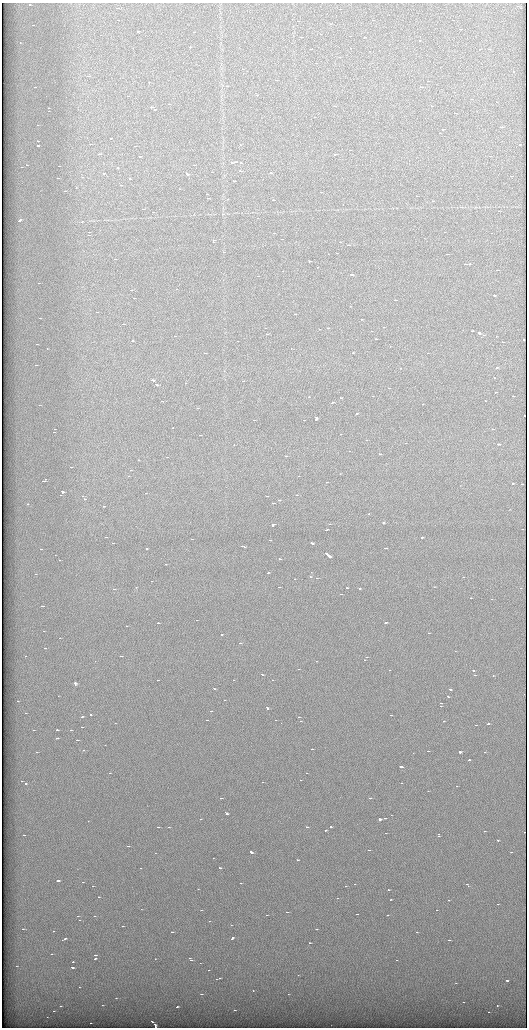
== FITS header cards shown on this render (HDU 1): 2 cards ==
NAXIS1  =                 1049 / length of data axis 1
NAXIS2  =                 2051 / length of data axis 2

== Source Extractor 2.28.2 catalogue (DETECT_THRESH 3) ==
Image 1049 x 2051 px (HDU 1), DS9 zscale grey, zoomed out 1/2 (1 PNG px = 2 x 2 image px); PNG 529 x 1030 px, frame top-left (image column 1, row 2050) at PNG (2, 3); no overlay
Background 1260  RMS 5.6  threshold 16.9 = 3 sigma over >= 5 px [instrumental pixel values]
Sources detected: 461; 47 cannot appear on this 1/2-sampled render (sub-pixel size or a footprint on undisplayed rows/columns) and are not listed; the other 414 listed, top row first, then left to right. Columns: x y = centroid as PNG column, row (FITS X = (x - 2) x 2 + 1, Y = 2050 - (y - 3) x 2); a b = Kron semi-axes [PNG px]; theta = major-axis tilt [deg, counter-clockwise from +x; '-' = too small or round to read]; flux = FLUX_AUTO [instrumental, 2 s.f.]
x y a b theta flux
30 5 2 1 - 5000
517 6 2 1 - 3400
117 8 2 2 - 4900
520 8 2 1 - 3200
339 9 2 1 - 5100
292 19 2 1 - 2800
117 20 2 1 - 3500
373 20 2 1 - 3400
452 20 2 1 - 4000
330 24 2 2 - 10000
33 25 2 1 - 3900
459 29 2 1 - 5100
137 31 2 2 - 5400
193 32 2 2 - 4900
320 34 2 1 - 3000
100 35 2 1 - 3400
349 36 2 1 - 3900
301 37 2 1 - 4500
364 37 2 2 - 4500
419 40 2 2 - 9000
20 42 2 1 - 5100
291 43 2 1 - 670
190 47 2 1 - 4000
350 48 2 1 - 2900
310 49 2 1 - 3400
479 49 2 1 - 6800
488 49 2 1 - 5000
369 51 2 1 - 3800
339 57 2 1 - 3700
316 63 2 1 - 5700
242 69 2 1 - 2900
513 72 2 1 - 3900
88 76 2 1 - 3200
275 80 2 1 - 2700
428 81 2 1 - 4400
149 82 2 1 - 3100
227 86 2 1 - 3300
35 87 2 1 - 2100
421 87 2 2 - 7800
454 92 2 1 - 2700
255 93 2 1 - 3000
256 95 2 1 - 4300
471 99 2 1 - 4100
496 102 2 1 - 2900
168 104 2 1 - 2900
334 106 2 1 - 4400
431 106 2 1 - 5500
151 107 3 1 - 10000
48 108 2 1 - 3700
154 109 2 2 - 5300
48 111 2 1 - 2800
454 113 2 1 - 3000
314 117 2 1 - 2700
37 125 2 1 - 3400
501 127 3 1 - 17000
443 129 2 1 - 9200
439 133 2 1 - 3200
110 138 2 1 - 9100
37 141 2 1 - 5000
90 144 2 1 - 21000
519 144 2 1 - 3600
37 145 2 2 - 19000
240 145 2 1 - 4300
135 146 2 1 - 6000
350 150 2 1 - 4000
99 154 2 1 - 13000
334 154 2 1 - 3700
139 156 2 2 - 6000
490 156 2 2 - 5700
235 162 3 1 - 11000
231 163 2 2 - 3500
240 163 2 1 - 10000
26 165 2 1 - 5300
193 165 2 1 - 4400
21 167 2 1 - 3500
117 168 2 1 - 5300
239 171 2 1 - 7500
211 172 2 1 - 2900
103 173 2 2 - 5200
270 173 2 2 - 9000
186 174 3 2 - 15000
510 176 2 1 - 3700
82 177 2 1 - 3400
57 178 2 1 - 3100
129 179 2 2 - 6100
233 181 2 2 - 11000
121 185 2 1 - 5600
76 188 2 1 - 4600
179 189 2 1 - 2400
65 191 2 1 - 6200
321 192 2 1 - 5500
206 194 2 1 - 4900
416 196 2 1 - 3800
207 198 2 1 - 5400
227 199 2 1 - 3000
272 200 2 1 - 8100
432 201 2 1 - 3600
143 209 2 1 - 3400
498 211 2 1 - 3500
153 212 2 1 - 4800
257 218 2 1 - 2800
19 220 4 1 - 26000
89 232 2 1 - 2000
444 232 2 1 - 3400
274 233 2 1 - 5900
88 235 2 2 - 5500
281 239 2 1 - 3300
213 242 2 1 - 4800
340 242 2 1 - 3000
348 245 2 1 - 16000
223 252 2 1 - 3700
336 253 2 1 - 5000
447 254 2 1 - 10000
115 259 2 1 - 3300
309 261 2 2 - 19000
465 264 2 1 - 7300
469 264 2 1 - 7900
317 267 2 1 - 2700
496 270 2 2 - 5400
283 271 2 1 - 540
351 275 2 1 - 16000
258 276 2 1 - 3400
38 283 2 1 - 5300
176 289 2 2 - 290
131 290 2 1 - 4100
494 296 2 2 - 9000
133 298 2 1 - 6900
395 300 2 1 - 7400
350 306 2 1 - 5500
96 312 2 1 - 5200
295 314 2 2 - 4100
39 318 2 1 - 8900
361 319 2 1 - 4800
123 324 2 1 - 13000
383 327 2 1 - 7700
265 328 2 1 - 4300
327 328 2 1 - 4000
319 329 2 1 - 7000
371 331 2 1 - 4600
472 331 2 1 - 8100
478 333 3 2 - 24000
267 334 2 1 - 2900
483 335 2 1 - 6600
175 336 2 1 - 4100
496 336 2 1 - 2700
376 339 2 1 - 3700
523 340 2 2 - 4700
132 341 2 2 - 19000
237 341 2 1 - 3700
502 342 2 1 - 3500
37 344 2 1 - 3100
390 346 2 1 - 5800
46 348 2 1 - 6800
291 348 2 1 - 3700
204 353 2 1 - 8100
353 353 2 1 - 4100
427 353 2 1 - 3800
36 365 2 1 - 2600
496 367 2 1 - 6500
494 378 2 1 - 5700
152 380 2 2 - 16000
242 381 2 1 - 3000
185 383 2 1 - 5400
156 385 3 1 - 27000
388 388 2 1 - 3500
495 392 2 1 - 11000
372 396 2 1 - 4700
512 396 2 1 - 5500
309 397 2 1 - 3200
340 398 2 1 - 4300
162 401 2 1 - 4000
485 401 2 1 - 4300
331 402 2 1 - 8400
422 404 2 1 - 5200
39 405 2 1 - 3500
197 408 2 1 - 8500
356 414 2 2 - 6400
524 415 2 1 - 9400
316 418 3 2 - 20000
254 420 2 1 - 5900
303 420 2 1 - 10000
492 429 2 1 - 3600
54 432 2 1 - 4100
340 434 2 1 - 3700
199 435 2 1 - 8800
405 443 2 1 - 2400
497 444 2 1 - 43000
234 445 2 1 - 5800
349 451 2 1 - 7200
379 454 2 2 - 11000
285 456 2 1 - 11000
166 457 2 1 - 4600
138 460 2 1 - 4500
71 467 2 1 - 6200
130 470 2 1 - 6700
128 476 2 1 - 3700
298 476 2 2 - 4200
45 480 2 1 - 7400
43 481 2 1 - 16000
326 482 2 1 - 3400
512 483 2 2 - 19000
521 484 2 1 - 2700
62 492 3 2 - 19000
145 493 2 1 - 7300
60 495 2 2 - 9300
296 495 2 1 - 5100
82 496 2 1 - 9400
267 496 2 1 - 6900
84 499 2 1 - 13000
278 500 2 2 - 7400
273 503 2 1 - 5100
27 504 2 1 - 3500
103 506 2 2 - 11000
383 522 4 3 - 1200
273 524 2 2 - 42000
329 524 2 1 - 5100
272 526 2 1 - 7200
522 529 2 1 - 4000
326 530 2 1 - 6600
105 537 2 1 - 4700
421 537 2 1 - 25000
192 539 2 1 - 2100
269 540 2 1 - 7000
112 543 2 2 - 17000
312 543 2 1 - 15000
241 546 2 2 - 5400
244 547 2 1 - 3000
146 548 2 2 - 5500
385 548 2 1 - 5700
40 549 2 1 - 7300
55 555 2 1 - 3700
327 555 7 2 -41 42000
280 559 2 1 - 10000
59 560 2 1 - 5300
165 564 2 1 - 3400
268 572 2 2 - 7300
311 572 2 1 - 4900
36 573 2 1 - 2400
35 574 2 1 - 2500
310 577 2 1 - 4600
463 577 2 1 - 5600
316 578 2 1 - 3000
294 579 2 1 - 3700
151 581 2 1 - 6600
279 587 2 1 - 5100
434 587 2 1 - 3800
346 588 2 2 - 9000
520 588 2 1 - 21000
113 589 2 1 - 4700
359 589 2 2 - 7400
341 594 2 1 - 5500
470 598 2 1 - 3700
491 599 2 2 - 4200
42 606 2 1 - 6000
196 620 2 1 - 4000
158 623 2 1 - 11000
385 623 3 2 - 15000
126 626 2 1 - 2400
43 631 2 1 - 5900
428 633 2 1 - 3300
221 634 2 2 - 7200
59 638 2 1 - 4100
240 643 2 1 - 18000
44 648 2 1 - 5300
455 651 2 2 - 600
25 656 2 1 - 4200
121 656 2 1 - 2500
366 657 2 1 - 6600
364 660 2 1 - 4300
95 661 2 1 - 2900
316 661 2 1 - 3700
298 669 2 1 - 2700
389 670 2 1 - 3200
473 670 2 1 - 11000
262 675 2 2 - 8000
474 675 2 1 - 7600
157 680 2 2 - 3700
233 680 2 1 - 3700
272 680 2 1 - 3500
75 683 3 2 - 13000
214 688 2 1 - 11000
450 690 2 2 - 13000
448 697 2 2 - 5300
224 700 2 1 - 4200
17 701 2 2 - 4500
440 703 2 1 - 2900
440 706 2 1 - 5000
267 708 3 2 - 12000
25 713 2 1 - 2300
90 715 2 1 - 13000
390 715 2 1 - 2900
82 716 2 2 - 5500
298 717 2 1 - 4500
275 720 2 1 - 3900
300 721 2 1 - 2600
443 721 2 1 - 4700
115 723 2 1 - 4300
488 724 2 2 - 4600
475 725 2 2 - 8800
33 730 2 1 - 7200
57 730 2 1 - 130000
70 730 2 1 - 2700
56 738 2 1 - 82000
311 749 2 1 - 6900
83 750 2 1 - 7700
427 751 2 1 - 20000
36 752 2 2 - 5200
459 752 2 2 - 12000
484 752 2 1 - 3600
413 753 2 1 - 4000
469 760 2 2 - 6800
401 767 3 2 - 28000
109 773 2 1 - 2900
306 773 2 1 - 12000
300 780 2 1 - 3800
21 781 2 1 - 3100
262 782 2 1 - 2900
401 783 2 1 - 4700
25 784 2 1 - 14000
456 786 2 1 - 2700
428 791 2 1 - 3800
221 798 2 1 - 27000
370 798 2 1 - 4800
225 813 3 1 - 28000
384 818 2 2 - 10000
200 819 2 1 - 6200
380 819 2 2 - 11000
88 821 2 1 - 2900
330 826 2 2 - 4400
158 827 2 2 - 7700
168 827 2 1 - 2700
306 827 2 2 - 6100
325 830 2 2 - 9200
484 831 2 1 - 4400
385 833 2 1 - 4400
24 835 2 1 - 3800
438 835 3 2 - 6100
497 840 2 1 - 6800
128 846 2 2 - 6100
368 850 2 1 - 12000
250 852 4 1 - 20000
511 852 2 1 - 1600
155 853 2 1 - 3000
297 860 2 1 - 4900
140 868 2 1 - 3600
219 868 2 1 - 8600
58 881 3 1 - 10000
82 882 2 1 - 2900
240 883 2 1 - 3400
354 884 2 1 - 3700
467 885 2 1 - 31000
92 886 2 1 - 6600
345 886 2 1 - 6100
198 889 2 1 - 3700
388 890 2 1 - 13000
98 897 2 1 - 4600
337 898 2 1 - 4000
390 899 2 1 - 5500
448 900 2 1 - 4900
498 904 2 1 - 1100
201 910 2 1 - 3200
436 910 2 1 - 4100
286 912 2 1 - 18000
356 914 2 1 - 11000
266 915 2 1 - 120000
387 915 2 1 - 3900
77 916 2 1 - 2000
94 916 2 1 - 4400
79 920 2 1 - 3500
209 921 2 1 - 4100
232 925 2 1 - 2500
122 926 2 1 - 5400
22 929 2 2 - 5400
316 929 2 1 - 6100
53 931 2 1 - 7100
171 932 2 1 - 4800
416 932 2 1 - 11000
64 938 2 2 - 11000
232 938 3 2 - 7900
62 940 2 1 - 1200
448 940 2 1 - 10000
309 943 2 1 - 5600
50 954 2 1 - 12000
95 955 2 1 - 5100
95 958 2 1 - 22000
190 958 2 1 - 6700
155 959 2 1 - 2800
190 960 2 1 - 17000
396 960 2 1 - 3600
72 962 3 1 - 28000
200 963 2 1 - 2400
16 966 2 1 - 3400
72 967 2 1 - 22000
208 970 2 1 - 2300
219 978 2 1 - 8200
216 979 2 1 - 2100
506 980 3 1 - 22000
456 983 2 1 - 5700
79 987 2 1 - 3300
201 994 2 1 - 4600
116 998 2 1 - 4200
463 1002 2 2 - 4900
102 1005 2 1 - 6300
497 1005 2 1 - 5800
60 1006 2 1 - 13000
177 1007 2 2 - 7100
234 1010 2 1 - 6900
53 1011 2 1 - 14000
488 1012 2 1 - 3100
47 1017 2 1 - 2400
152 1022 2 1 - 24000
90 1023 2 1 - 4400
155 1026 4 2 - 19000
263 1028 2 1 - 330
At the frame edge (FLAGS 8, measured only in part): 2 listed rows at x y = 155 1026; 263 1028
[47 sub-pixel or undisplayed-footprint detections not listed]